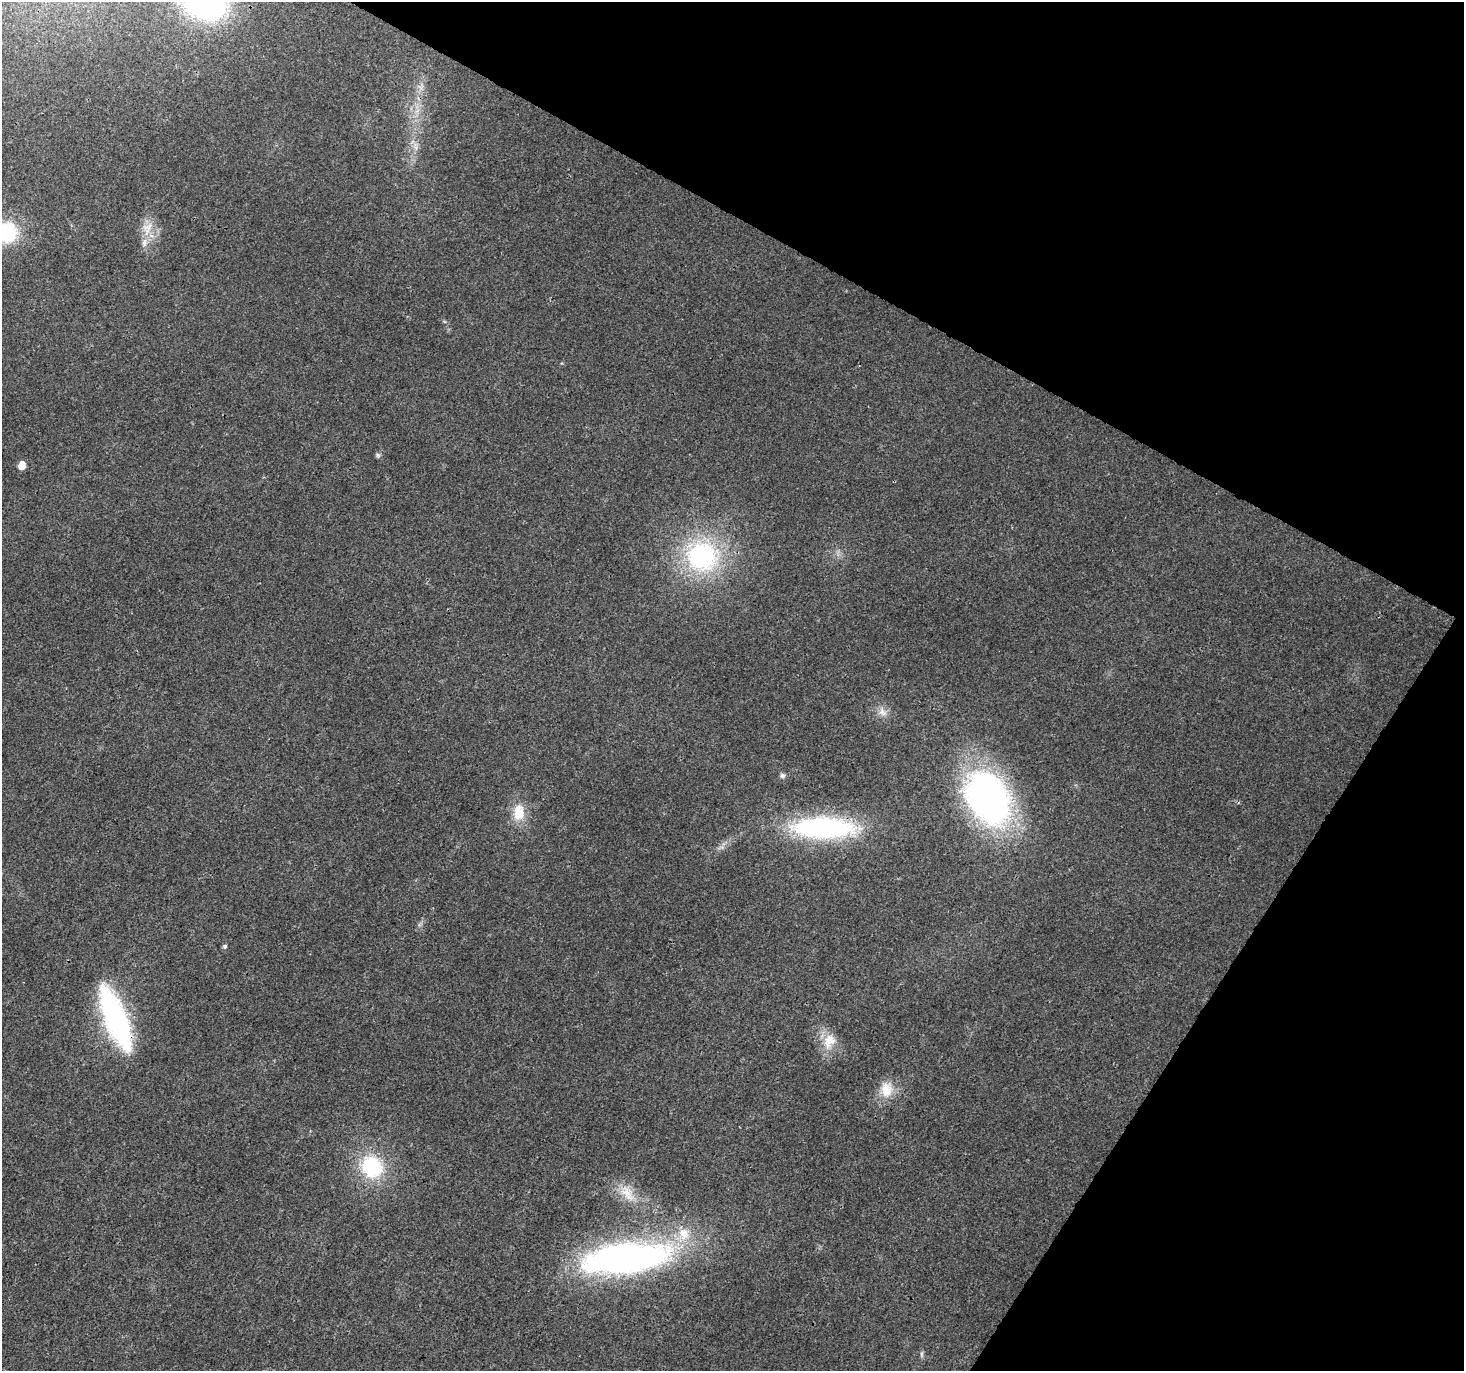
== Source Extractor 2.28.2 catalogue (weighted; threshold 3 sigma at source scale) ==
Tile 8 of 4 x 4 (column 4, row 2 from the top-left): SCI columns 4386-5847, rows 2933-4301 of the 5855 x 5931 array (HDU 1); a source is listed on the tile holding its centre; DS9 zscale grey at full resolution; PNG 1466 x 1373 px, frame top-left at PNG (2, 2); no overlay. Shown black and unused: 27% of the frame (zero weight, under 3 of 4 exposures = <1% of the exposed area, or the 3 px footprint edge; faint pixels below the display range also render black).
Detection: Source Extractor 2.28.2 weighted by HDU 2 'WHT'; one run over the whole footprint, this tile lists its part. Background 0.00519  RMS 0.0025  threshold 0.0111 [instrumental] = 3 sigma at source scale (4.5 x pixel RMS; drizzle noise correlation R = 1.50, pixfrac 1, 0.0396/0.0396 arcsec/px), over >= 5 px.
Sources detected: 21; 2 inside a brighter listed object's ellipse — not listed separately; the other 19 listed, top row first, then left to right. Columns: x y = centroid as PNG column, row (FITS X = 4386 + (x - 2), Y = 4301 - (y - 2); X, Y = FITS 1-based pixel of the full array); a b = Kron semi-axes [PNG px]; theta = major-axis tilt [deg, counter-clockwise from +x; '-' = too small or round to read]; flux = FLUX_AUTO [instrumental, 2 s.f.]
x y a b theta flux
415 146 12 4 -75 0.86
147 228 22 13 70 4.1
7 232 22 21 - 16
378 455 7 5 -46 0.5
22 465 6 5 - 3.1
702 556 40 37 -13 35
882 712 15 10 -45 1.9
782 775 7 6 - 0.68
987 798 65 45 -58 74
519 812 24 16 87 5.4
823 828 60 20 -1 50
225 946 5 5 - 0.54
115 1018 61 20 -69 47
829 1041 23 16 68 4.7
887 1089 24 17 85 4.9
372 1167 24 22 -48 17
627 1193 27 14 -54 4.8
626 1258 111 36 6 84
922 1354 9 4 -90 0.53
Overlapping masked pixels (flux is a lower limit): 2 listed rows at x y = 823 828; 115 1018
Isophote crosses this tile's border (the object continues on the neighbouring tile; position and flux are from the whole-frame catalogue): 1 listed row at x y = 7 232